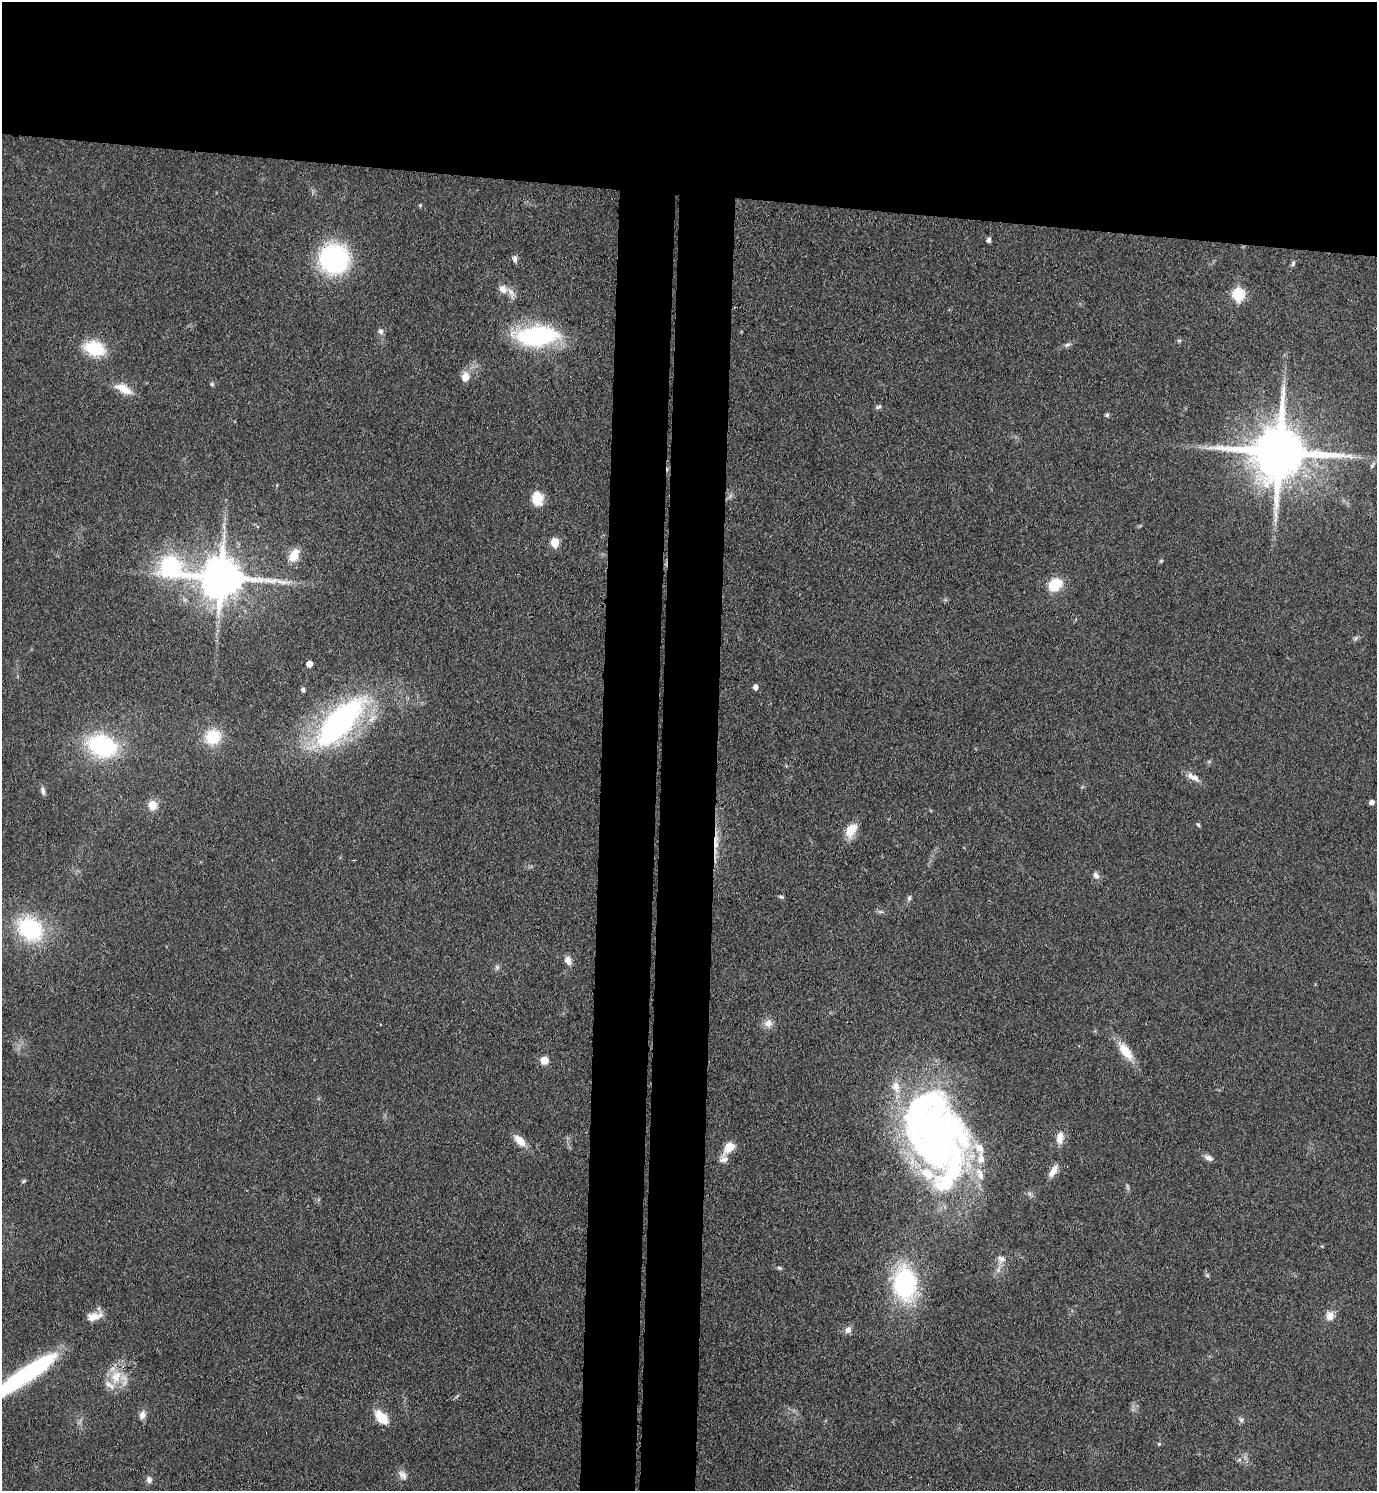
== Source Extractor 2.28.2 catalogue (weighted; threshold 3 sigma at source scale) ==
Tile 2 of 3 x 3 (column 2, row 1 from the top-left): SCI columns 1643-3017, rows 2984-4472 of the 4553 x 4479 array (HDU 1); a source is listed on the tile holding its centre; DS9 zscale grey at full resolution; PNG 1379 x 1493 px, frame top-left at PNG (2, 2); no overlay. Shown black and unused: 20% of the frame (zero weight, under 3 of 4 exposures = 5% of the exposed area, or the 3 px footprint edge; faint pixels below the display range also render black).
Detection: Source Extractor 2.28.2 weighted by HDU 2 'WHT'; one run over the whole footprint, this tile lists its part. Background 0.14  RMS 0.0073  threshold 0.0327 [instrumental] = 3 sigma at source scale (4.5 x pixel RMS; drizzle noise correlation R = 1.50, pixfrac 1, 0.05/0.05 arcsec/px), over >= 5 px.
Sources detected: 83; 8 inside a brighter listed object's ellipse — not listed separately; the other 75 listed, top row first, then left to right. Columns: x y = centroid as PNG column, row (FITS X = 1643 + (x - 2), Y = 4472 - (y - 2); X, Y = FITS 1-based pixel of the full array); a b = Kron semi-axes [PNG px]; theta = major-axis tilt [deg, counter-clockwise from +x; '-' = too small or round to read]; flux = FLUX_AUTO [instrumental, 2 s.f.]
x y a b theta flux
420 205 5 4 - 0.86
989 240 4 4 - 2.7
334 259 26 25 - 110
515 259 10 6 -85 2.4
1293 263 7 4 64 1.5
503 289 12 10 -51 5.7
1238 295 6 6 - 84
381 331 7 6 - 3
537 336 38 18 6 110
1179 341 5 5 - 1.2
1067 345 9 5 15 2
94 349 21 14 -19 32
465 377 9 7 74 8
212 384 6 5 - 1.2
123 389 24 10 -26 11
878 407 9 4 18 1.5
1107 415 6 4 -12 1.3
1279 452 17 15 -2 5600
1372 465 11 4 57 1.7
730 496 7 4 72 1.6
537 498 15 11 -84 14
224 527 7 4 -71 1.8
555 542 5 5 - 31
294 555 17 10 61 11
1161 561 4 4 - 0.85
171 567 39 26 -23 82
221 578 13 11 -3 3000
1055 585 14 11 39 20
1356 638 7 4 46 1.5
309 664 5 5 - 8.1
755 687 5 5 - 3.8
303 690 5 5 - 1.9
339 722 60 24 47 200
213 737 14 13 - 28
102 746 30 22 -19 77
1193 777 19 7 -27 5.6
43 791 12 5 -76 2.5
1372 802 5 5 - 3.5
152 805 11 10 - 7.9
1198 825 6 4 -44 0.99
851 830 19 11 59 12
716 841 32 6 89 10
1096 876 9 7 -56 3.1
781 897 7 4 -21 1.3
909 898 8 5 64 1.8
30 929 24 19 -34 74
568 960 11 7 -73 4.7
497 967 8 6 -69 1.7
768 1023 11 10 - 5.3
1125 1051 25 11 -53 15
544 1060 7 6 - 9.8
936 1137 80 56 -79 420
1060 1138 16 9 83 7.2
520 1141 17 9 -45 8.8
729 1147 10 7 49 15
1208 1158 12 6 -25 3.2
724 1159 13 7 14 3.8
1053 1171 19 8 60 5.9
24 1181 7 4 36 1
1002 1259 12 8 -25 4
779 1268 7 5 -21 1.2
1207 1275 7 4 -45 1.3
905 1284 23 16 -87 130
1330 1316 11 9 69 6.2
94 1317 19 9 10 8.2
848 1330 11 8 52 3.4
26 1375 65 12 34 130
116 1377 20 14 67 17
142 1415 11 8 75 4
381 1418 16 9 -47 17
1241 1420 6 5 - 1.6
1159 1444 4 4 - 1
1239 1460 7 4 18 1.4
403 1475 15 9 -55 4.5
149 1480 9 7 -76 2.7
Overlapping masked pixels (flux is a lower limit): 3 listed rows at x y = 334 259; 716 841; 116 1377
Isophote crosses this tile's border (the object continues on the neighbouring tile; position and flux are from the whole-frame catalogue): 1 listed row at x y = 26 1375